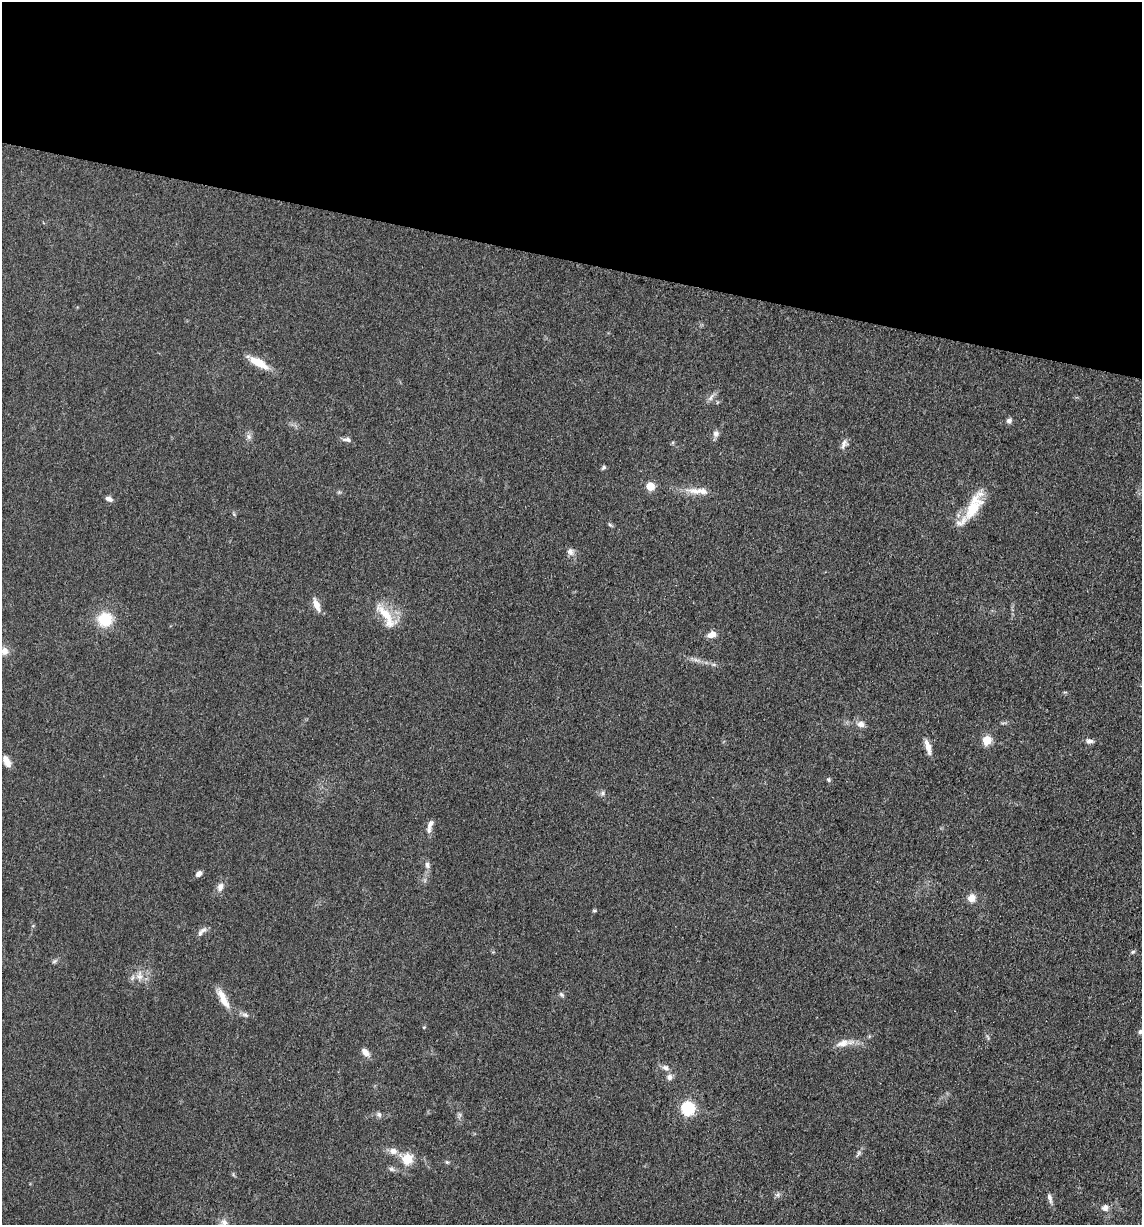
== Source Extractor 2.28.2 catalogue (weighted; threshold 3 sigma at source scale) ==
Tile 2 of 4 x 4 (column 2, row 1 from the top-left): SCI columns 1386-2525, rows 3689-4911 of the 4983 x 4926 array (HDU 1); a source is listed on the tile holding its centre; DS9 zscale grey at full resolution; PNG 1144 x 1227 px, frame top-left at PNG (2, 2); no overlay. Shown black and unused: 21% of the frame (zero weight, under 3 of 5 exposures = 4% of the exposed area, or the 3 px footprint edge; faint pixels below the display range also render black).
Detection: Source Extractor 2.28.2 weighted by HDU 2 'WHT'; one run over the whole footprint, this tile lists its part. Background 0.0565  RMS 0.0058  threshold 0.026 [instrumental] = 3 sigma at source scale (4.5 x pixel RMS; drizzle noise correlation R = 1.50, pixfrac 1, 0.05/0.05 arcsec/px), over >= 5 px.
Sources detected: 59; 3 inside a brighter listed object's ellipse — not listed separately; the other 56 listed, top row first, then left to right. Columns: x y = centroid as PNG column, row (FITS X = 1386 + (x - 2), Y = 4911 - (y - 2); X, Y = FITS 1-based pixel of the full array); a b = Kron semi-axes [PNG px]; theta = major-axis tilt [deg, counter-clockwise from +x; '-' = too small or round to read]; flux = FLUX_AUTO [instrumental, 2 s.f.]
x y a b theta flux
259 363 26 9 -29 10
711 397 13 5 60 2.1
1009 421 7 7 - 1.7
716 433 9 8 - 2.5
249 436 8 7 - 2
347 440 11 5 -9 2.1
844 444 14 7 71 2.8
604 467 7 5 40 1
650 486 5 5 - 18
695 491 25 8 -8 7.2
109 499 9 5 -22 2.2
974 506 43 15 63 20
610 524 6 4 -44 0.87
570 552 9 7 -75 2.7
316 605 16 7 -69 5.2
385 614 35 11 -46 13
105 619 16 15 - 17
712 635 10 7 20 4.2
4 651 9 8 - 3.7
861 724 10 8 -14 3.1
987 740 5 5 - 23
1089 741 9 6 -10 1.9
928 747 18 6 -75 4.8
7 761 13 6 -64 5.3
828 780 6 4 -25 0.94
603 793 7 6 - 1.5
430 824 14 6 56 2.4
427 865 10 6 -83 2.1
199 874 7 5 44 2.5
220 887 11 7 63 3.5
972 898 9 8 - 4.7
594 911 6 4 0 0.71
200 934 10 6 68 2.1
1133 952 6 4 30 0.87
54 961 9 5 33 1.1
139 976 14 9 87 4.6
561 995 8 4 -45 1.1
223 998 28 8 -63 7.7
245 1015 10 5 -18 1.7
424 1027 5 3 - 0.45
1141 1032 10 6 -1 2
844 1043 27 9 11 6.8
365 1052 10 6 -45 4
666 1068 10 7 -26 2.6
669 1077 7 7 - 2.4
688 1108 6 6 - 83
379 1114 8 5 -63 1.4
393 1151 10 8 -22 3.8
859 1153 7 4 70 1.2
407 1159 6 5 - 39
447 1162 6 4 -43 0.82
391 1169 9 6 -26 1.5
777 1195 6 6 - 1.4
1050 1198 14 5 -74 2.4
1105 1208 7 7 - 3
224 1222 12 8 -66 3.1
Isophote crosses this tile's border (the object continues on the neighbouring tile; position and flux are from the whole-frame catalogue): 2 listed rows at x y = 1141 1032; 224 1222